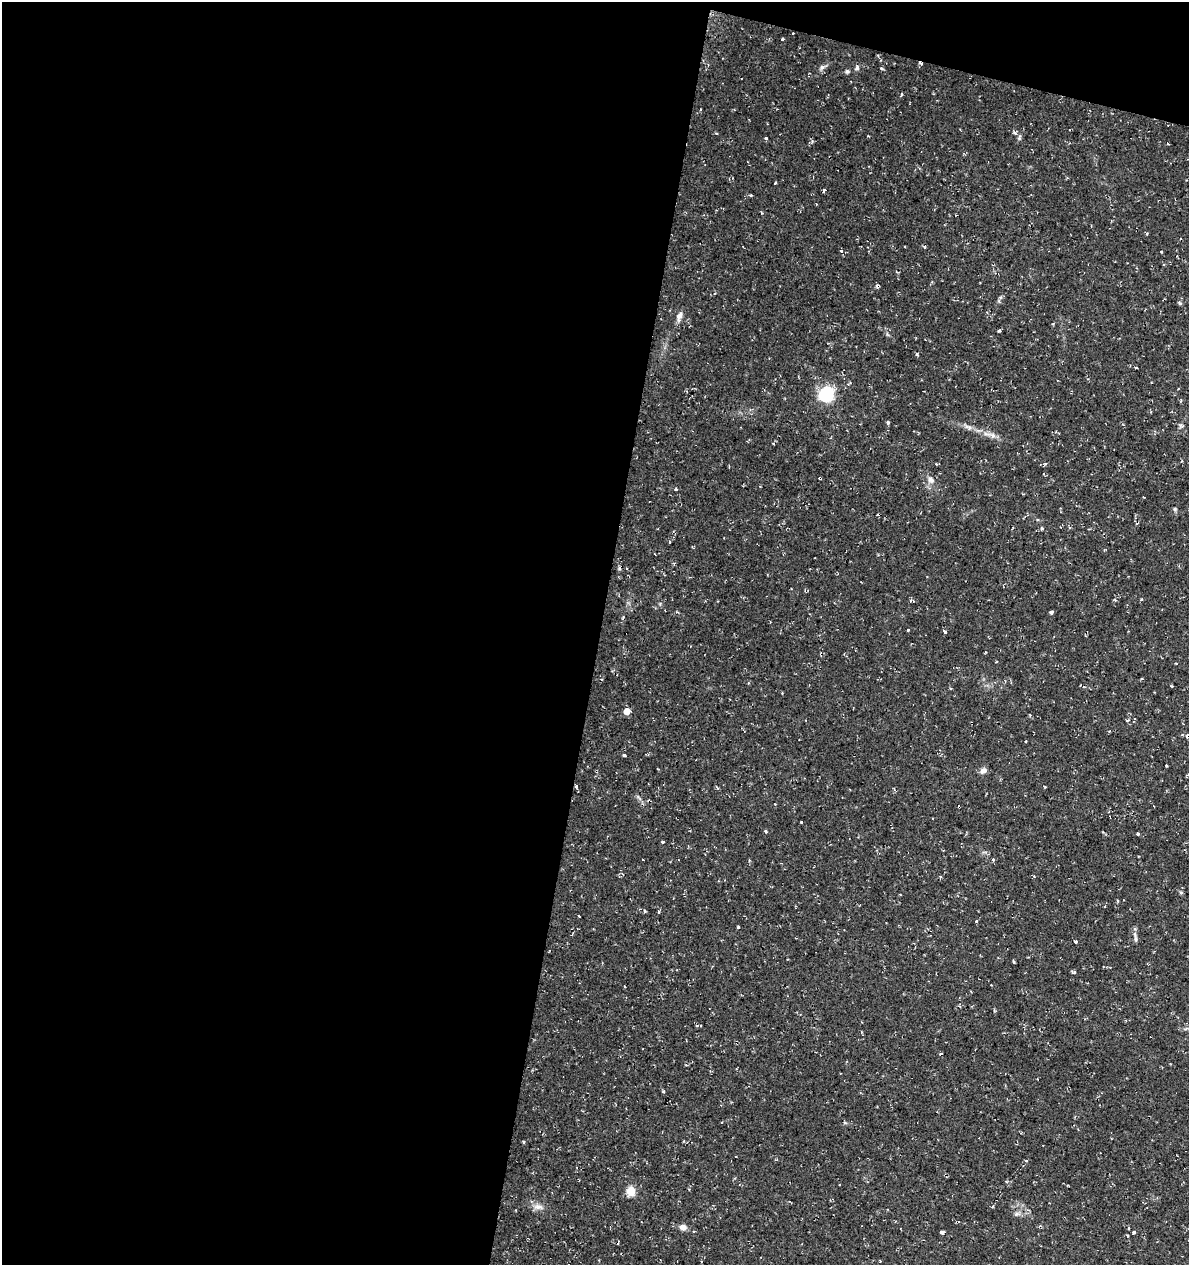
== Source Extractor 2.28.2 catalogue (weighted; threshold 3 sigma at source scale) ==
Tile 1 of 4 x 4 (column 1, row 1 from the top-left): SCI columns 281-1467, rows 3790-5052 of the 5249 x 5063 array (HDU 1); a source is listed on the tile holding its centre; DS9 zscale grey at full resolution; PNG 1191 x 1267 px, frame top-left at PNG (2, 2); no overlay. Shown black and unused: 53% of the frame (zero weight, under 2 of 3 exposures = <1% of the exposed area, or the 3 px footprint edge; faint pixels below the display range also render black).
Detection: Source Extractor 2.28.2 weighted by HDU 2 'WHT'; one run over the whole footprint, this tile lists its part. Background 0.0333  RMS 0.0042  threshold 0.0187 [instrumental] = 3 sigma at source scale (4.5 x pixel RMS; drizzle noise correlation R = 1.50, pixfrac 1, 0.0396/0.0396 arcsec/px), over >= 5 px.
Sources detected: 88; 10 cosmic-ray / hot-pixel residue — not listed; the other 78 listed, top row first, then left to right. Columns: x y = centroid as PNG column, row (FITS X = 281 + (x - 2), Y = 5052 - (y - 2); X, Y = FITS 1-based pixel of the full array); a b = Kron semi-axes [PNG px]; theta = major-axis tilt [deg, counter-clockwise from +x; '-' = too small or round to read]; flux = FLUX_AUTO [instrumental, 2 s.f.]
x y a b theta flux
782 39 3 3 - 4.9
822 67 10 6 30 1.3
857 68 8 5 72 1.1
881 68 4 3 - 0.5
847 71 6 5 - 0.84
901 94 3 3 - 2.4
700 110 4 3 - 0.38
766 138 3 3 - 1.6
1019 138 8 5 83 0.82
775 183 3 3 - 0.97
824 190 4 3 - 0.89
750 195 3 3 - 0.85
1147 233 4 3 - 0.48
925 246 3 3 - 1.2
841 251 3 3 - 1
1162 251 3 3 - 0.91
1179 303 6 3 -69 0.54
679 316 14 7 71 2.2
999 331 4 3 - 0.52
917 354 4 3 - 0.48
1136 368 3 3 - 1.1
826 394 6 6 - 96
888 422 4 3 - 0.85
1181 426 6 6 - 0.81
968 427 12 6 -24 1.9
993 435 10 6 -51 1.8
773 443 3 2 - 0.37
936 464 4 4 - 0.42
1044 474 3 3 - 0.59
820 478 3 3 - 1.3
931 480 11 8 -54 2.2
676 490 3 3 - 1.2
1175 509 5 4 - 0.58
1137 523 4 2 - 0.34
1042 528 4 4 - 0.6
669 542 4 3 - 2.2
1104 550 4 3 - 0.63
911 600 5 4 - 0.63
1115 600 5 3 - 0.4
1051 612 4 3 - 1
908 630 3 3 - 1.1
945 632 4 3 - 1
985 652 3 2 - 0.48
1142 678 3 3 - 0.67
626 711 5 5 - 4.7
1126 720 4 4 - 0.61
1182 734 5 3 - 0.38
1188 736 4 3 - 2.8
1026 741 3 3 - 0.88
624 755 4 3 - 0.63
1166 765 3 3 - 1
983 770 9 7 34 1.8
576 787 4 3 - 1.2
717 787 5 3 - 0.53
801 822 3 3 - 0.73
765 831 3 3 - 1.4
1138 834 3 3 - 1.2
662 842 3 3 - 1.1
993 859 3 3 - 1.1
643 860 2 2 - 0.26
1034 876 3 3 - 0.37
1181 892 6 4 -1 0.52
645 911 5 3 - 0.48
659 912 4 3 - 2
579 915 3 2 - 0.47
976 921 3 3 - 1.4
738 927 3 3 - 0.75
1136 939 11 4 -83 1.1
1076 941 3 3 - 2.3
1014 962 4 3 - 0.48
1074 972 6 3 -16 0.77
523 1142 5 3 - 0.4
631 1191 5 5 - 18
538 1207 14 7 -12 2.6
1017 1214 9 5 27 1.2
683 1227 9 7 -7 2
943 1233 7 4 45 0.87
1133 1233 4 3 - 0.56
Overlapping masked pixels (flux is a lower limit): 3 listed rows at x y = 820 478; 1188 736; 576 787
Isophote crosses this tile's border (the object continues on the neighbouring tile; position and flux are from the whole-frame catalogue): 1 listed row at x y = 1188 736
Unlisted compact peaks at least as high as the median listed source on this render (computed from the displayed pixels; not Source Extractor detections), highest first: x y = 663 1091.